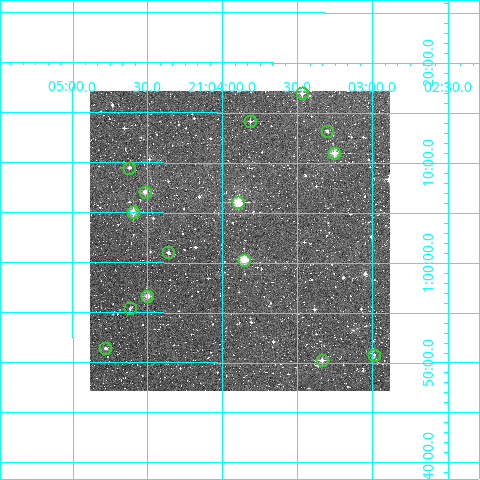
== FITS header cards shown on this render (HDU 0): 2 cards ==
NAXIS1  =                  300
NAXIS2  =                  300

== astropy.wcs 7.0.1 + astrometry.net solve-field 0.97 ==
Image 300 x 300 px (HDU 0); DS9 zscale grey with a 90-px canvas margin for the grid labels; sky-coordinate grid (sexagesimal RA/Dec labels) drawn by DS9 from the SOLVED WCS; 15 Tycho-2 reference stars matched to detected sources circled (green)
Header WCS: RA---TAN/DEC--TAN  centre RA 21:03:53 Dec +01:02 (315.97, +1.04 deg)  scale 6 arcsec/px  FOV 30.0' x 30.0'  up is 0 deg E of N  parity normal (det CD < 0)
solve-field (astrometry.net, Tycho-2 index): VERIFIED the header's WCS against the Tycho-2 star catalogue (verified at 2 index scales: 9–15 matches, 0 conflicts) and refined it, rather than solving blind
Solved WCS: RA---TAN-SIP/DEC--TAN-SIP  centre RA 21:03:53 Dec +01:02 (315.97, +1.04 deg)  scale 6 arcsec/px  FOV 30.0' x 30.0'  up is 0 deg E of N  parity normal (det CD < 0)
The solver's refit moves the header's centre by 1.1 arcsec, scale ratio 0.9998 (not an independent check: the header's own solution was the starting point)
Tycho-2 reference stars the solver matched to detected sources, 15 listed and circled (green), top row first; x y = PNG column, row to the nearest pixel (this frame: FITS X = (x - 90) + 1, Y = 300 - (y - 91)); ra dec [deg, ICRS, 3 dp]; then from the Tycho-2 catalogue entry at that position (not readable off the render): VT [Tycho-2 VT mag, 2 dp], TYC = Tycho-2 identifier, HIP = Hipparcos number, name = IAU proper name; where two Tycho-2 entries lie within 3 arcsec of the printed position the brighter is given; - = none
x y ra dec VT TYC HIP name
302 93 315.868 +1.282 10.85 526-492-2 - -
250 121 315.954 +1.236 11.79 526-750-1 - -
327 131 315.826 +1.220 11.50 526-1090-1 - -
334 153 315.813 +1.182 10.25 526-544-1 - -
129 168 316.155 +1.158 11.14 526-338-1 - -
145 192 316.129 +1.118 10.80 526-176-1 - -
238 202 315.973 +1.101 9.44 526-1458-1 - -
133 212 316.149 +1.084 9.76 526-928-1 - -
168 252 316.090 +1.017 11.35 526-1544-1 - -
244 260 315.964 +1.005 9.26 526-1508-1 - -
147 296 316.125 +0.944 10.43 526-1313-1 - -
130 308 316.154 +0.924 11.84 526-1226-1 - -
105 348 316.195 +0.857 11.46 526-1700-1 - -
374 355 315.748 +0.847 11.69 526-1170-1 - -
322 360 315.834 +0.837 10.53 526-1311-1 - -